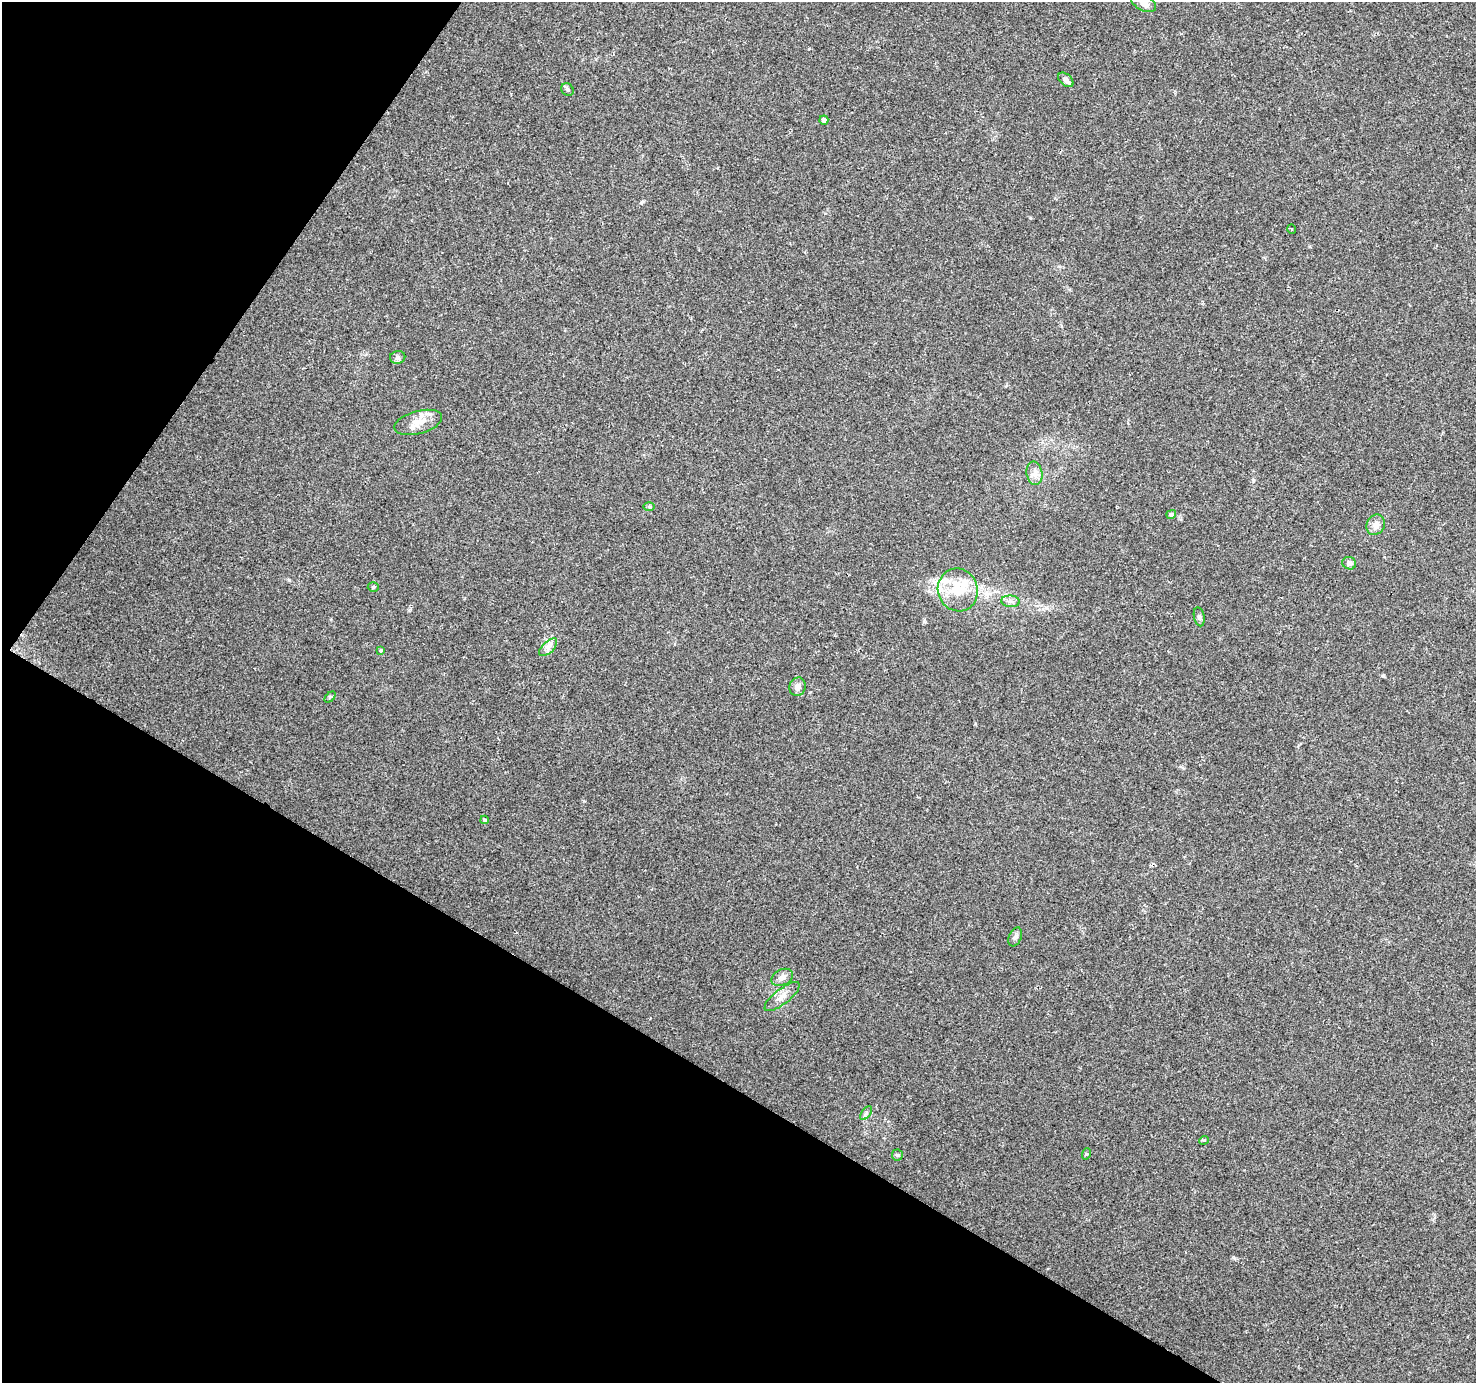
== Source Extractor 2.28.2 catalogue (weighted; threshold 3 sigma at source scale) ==
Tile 9 of 4 x 4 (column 1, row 3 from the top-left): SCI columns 8-1481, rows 1637-3017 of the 5905 x 5969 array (HDU 1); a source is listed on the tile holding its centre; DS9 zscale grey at full resolution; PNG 1478 x 1385 px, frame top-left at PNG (2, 2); each listed source drawn as its Kron ellipse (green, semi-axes under 4 px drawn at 4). Shown black and unused: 30% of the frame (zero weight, under 2 of 3 exposures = <1% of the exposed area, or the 3 px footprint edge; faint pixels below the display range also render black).
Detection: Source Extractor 2.28.2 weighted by HDU 2 'WHT'; one run over the whole footprint, this tile lists its part. Background 0.047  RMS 0.0058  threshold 0.0262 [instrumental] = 3 sigma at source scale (4.5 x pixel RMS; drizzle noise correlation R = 1.50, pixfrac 1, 0.0396/0.0396 arcsec/px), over >= 5 px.
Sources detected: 30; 1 cosmic-ray / hot-pixel residue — neither listed nor drawn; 1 inside a brighter listed object's ellipse — not listed separately; the other 28 listed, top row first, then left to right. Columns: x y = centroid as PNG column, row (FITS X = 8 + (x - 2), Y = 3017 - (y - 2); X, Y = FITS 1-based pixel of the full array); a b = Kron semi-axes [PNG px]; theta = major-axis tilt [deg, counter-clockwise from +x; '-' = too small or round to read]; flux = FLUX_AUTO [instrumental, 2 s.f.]
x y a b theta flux
1144 3 13 7 -27 3.5
1066 80 9 5 -41 2.8
567 89 7 5 -44 1.2
824 120 4 4 - 2.2
1292 229 5 3 - 0.51
398 357 7 6 - 1.5
418 422 24 11 15 7.9
1034 473 12 8 -80 3.5
649 507 6 4 0 0.76
1171 514 5 4 - 1.3
1376 525 10 9 - 3.9
1349 563 7 6 - 2.2
373 587 5 4 - 0.85
958 590 21 20 - 19
1010 601 9 5 -6 1.9
1199 617 9 5 -78 1.4
548 647 11 6 45 2.6
381 650 4 4 - 0.73
798 687 9 8 - 3.2
330 697 6 4 44 0.9
485 820 4 4 - 1.1
1015 937 10 6 66 1.8
782 977 11 8 26 2.9
782 997 21 7 38 4.8
866 1113 8 4 53 1.2
1204 1140 5 3 - 0.85
1086 1154 6 4 72 0.67
897 1155 5 5 - 0.88
Isophote crosses this tile's border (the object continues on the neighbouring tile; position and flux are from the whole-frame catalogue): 1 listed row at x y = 1144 3
Unlisted compact peaks at least as high as the median listed source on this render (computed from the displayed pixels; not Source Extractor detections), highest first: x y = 289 580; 924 621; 641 203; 1383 676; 1234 1258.